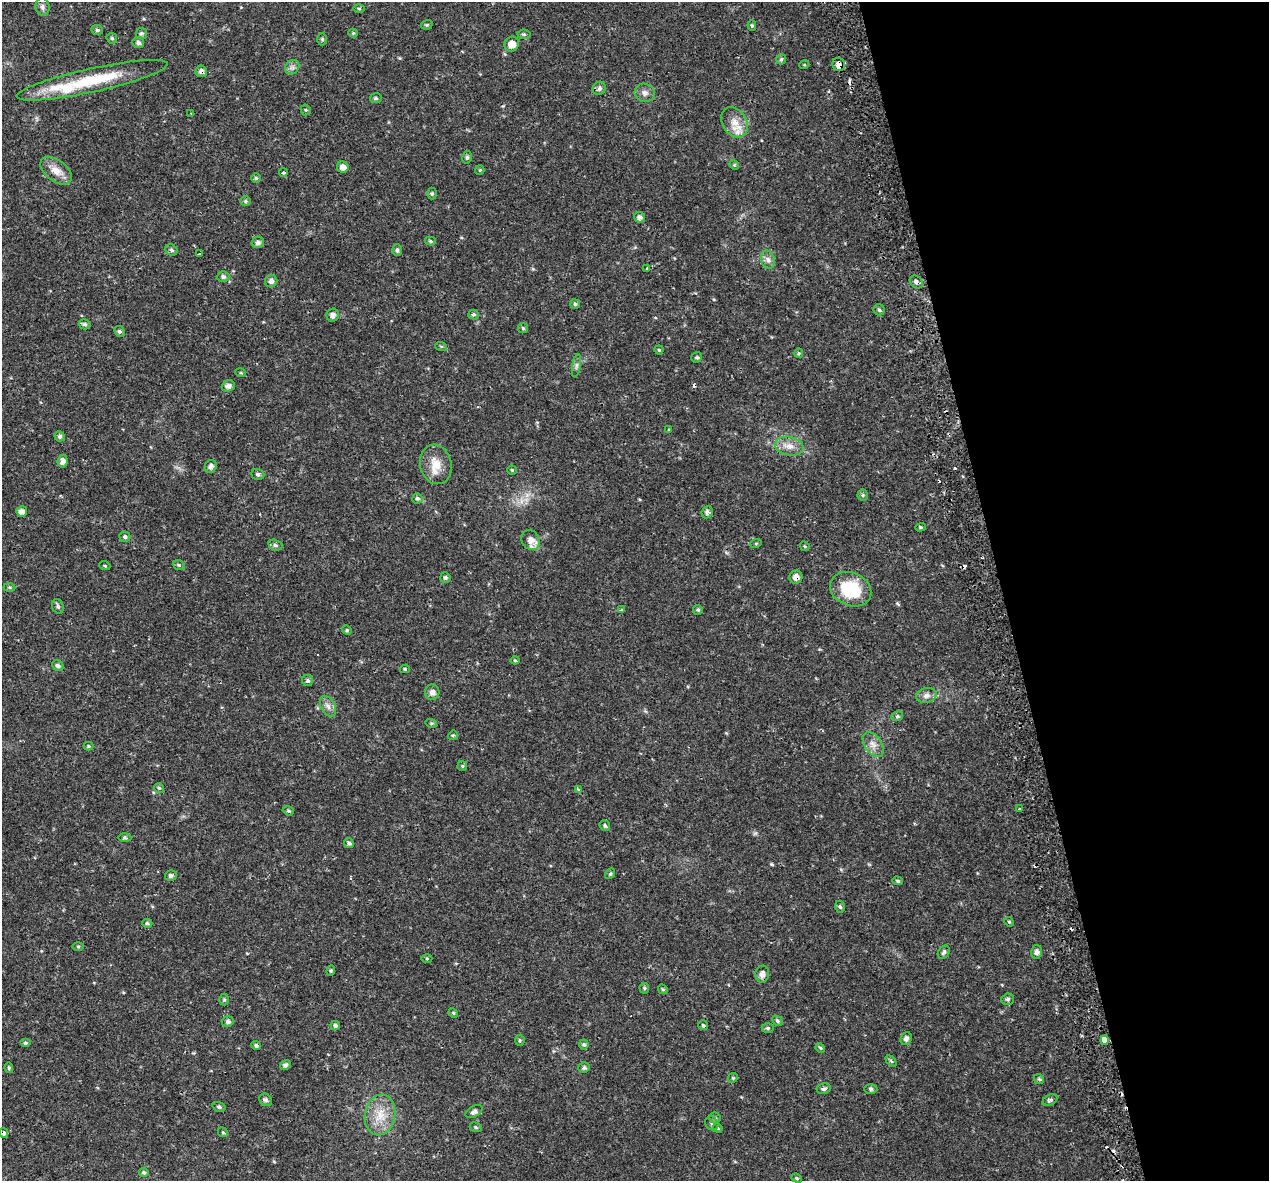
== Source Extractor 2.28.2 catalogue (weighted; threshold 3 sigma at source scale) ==
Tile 12 of 4 x 4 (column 4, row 3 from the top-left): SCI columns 3855-5121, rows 1341-2519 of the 5174 x 4987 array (HDU 1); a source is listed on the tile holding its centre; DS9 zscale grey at full resolution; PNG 1271 x 1183 px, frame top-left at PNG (2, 2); each listed source drawn as its Kron ellipse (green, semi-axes under 4 px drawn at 4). Shown black and unused: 21% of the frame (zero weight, under 2 of 3 exposures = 5% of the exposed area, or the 3 px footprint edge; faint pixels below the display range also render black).
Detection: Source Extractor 2.28.2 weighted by HDU 2 'WHT'; one run over the whole footprint, this tile lists its part. Background 0.0266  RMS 0.0031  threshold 0.0138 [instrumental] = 3 sigma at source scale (4.5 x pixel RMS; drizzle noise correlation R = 1.50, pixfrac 1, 0.0396/0.0396 arcsec/px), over >= 5 px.
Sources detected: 172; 1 too faint to see at this stretch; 12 cosmic-ray / hot-pixel residue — neither listed nor drawn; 3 inside a brighter listed object's ellipse — not listed separately; the other 156 listed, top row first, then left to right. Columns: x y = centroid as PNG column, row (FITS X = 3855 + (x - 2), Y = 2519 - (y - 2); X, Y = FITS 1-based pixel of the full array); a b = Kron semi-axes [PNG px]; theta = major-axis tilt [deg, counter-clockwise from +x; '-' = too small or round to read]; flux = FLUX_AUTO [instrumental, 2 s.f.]
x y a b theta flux
43 7 8 7 - 0.99
359 8 6 4 -1 0.36
427 25 6 4 19 0.43
752 26 5 4 - 0.45
97 30 6 5 - 0.58
353 33 4 4 - 0.31
141 34 5 5 - 0.56
524 34 6 4 -7 0.52
112 38 5 5 - 0.5
322 39 6 5 - 0.49
138 43 6 5 - 0.83
512 44 8 7 - 2.9
781 59 5 5 - 0.56
839 64 7 6 - 2.5
804 65 5 3 - 0.26
292 67 8 6 44 0.94
201 71 6 5 - 1.1
92 80 77 11 12 18
599 88 7 6 - 0.95
645 93 10 9 - 1.5
376 98 5 5 - 0.56
306 110 5 5 - 0.43
191 113 3 3 - 0.31
735 122 16 12 -59 3.7
467 157 6 5 - 0.54
734 165 5 4 - 0.41
343 167 6 5 - 1.6
480 170 5 4 - 0.34
56 171 18 10 -39 3.5
283 173 4 4 - 0.51
256 178 5 5 - 0.45
432 194 6 5 - 0.52
245 201 5 5 - 0.49
639 217 6 5 - 1.2
430 241 5 4 - 0.44
258 242 6 5 - 1
171 250 6 5 - 0.61
397 250 6 4 -89 0.68
199 254 3 3 - 0.42
768 260 9 6 -73 1.2
647 269 4 3 - 1.9
223 277 6 5 - 0.75
271 281 6 6 - 0.92
916 282 7 5 -41 1
575 304 4 4 - 0.51
879 310 6 5 - 0.55
473 314 5 5 - 0.54
333 315 6 6 - 1.1
85 324 6 5 - 0.62
523 328 5 5 - 0.42
119 331 5 5 - 0.6
441 346 6 4 -19 0.37
659 350 4 4 - 0.35
799 353 5 4 - 0.39
697 357 5 5 - 0.59
576 366 12 4 81 0.85
241 373 5 3 - 0.3
228 386 6 5 - 1.4
669 430 3 3 - 0.77
60 436 5 5 - 0.79
789 446 14 9 -10 2.8
63 461 6 5 - 1.5
436 464 20 16 -76 5
211 466 6 5 - 1.2
512 470 4 4 - 0.34
258 474 6 5 - 0.67
863 495 5 5 - 0.49
417 498 5 5 - 0.65
22 511 5 5 - 1.6
707 512 6 5 - 0.86
920 527 5 4 - 0.4
125 537 5 5 - 0.61
531 540 10 8 -56 2.5
756 543 6 3 18 0.31
275 545 7 5 -18 0.66
805 546 5 3 - 0.29
179 565 6 4 -22 0.43
105 566 5 3 - 0.27
796 577 7 6 - 1.5
445 578 5 5 - 0.66
10 587 6 3 0 0.36
851 589 21 16 -24 14
58 606 7 5 -70 0.74
622 610 4 4 - 0.33
698 610 5 5 - 0.47
347 630 5 4 - 0.41
515 660 4 4 - 0.33
58 666 6 5 - 0.81
405 669 5 4 - 0.37
308 680 5 5 - 0.67
432 692 8 7 - 1.4
926 695 10 7 11 1.6
328 706 11 7 -60 1.5
897 716 6 4 21 0.5
431 723 6 3 -17 0.37
453 735 5 4 - 0.35
873 744 14 8 -54 2.1
89 746 5 4 - 0.33
462 766 5 5 - 0.38
159 788 5 5 - 0.42
578 789 3 3 - 0.42
1019 809 3 2 - 0.23
288 811 6 4 -19 0.46
605 826 6 5 - 0.57
125 838 7 4 -1 0.45
349 843 5 4 - 0.77
610 874 6 4 53 0.38
171 875 6 5 - 0.85
898 881 5 4 - 0.47
840 907 6 4 -73 0.57
1009 922 5 4 - 0.36
147 923 5 4 - 0.52
78 946 6 4 0 0.38
944 952 7 5 56 0.84
1037 952 7 5 75 1
427 958 5 3 - 0.3
331 971 5 4 - 0.43
762 974 8 7 - 1.6
644 988 5 5 - 0.46
663 989 5 4 - 0.37
1008 999 6 5 - 0.65
224 1000 6 5 - 0.43
453 1013 5 4 - 0.36
777 1021 6 4 -45 0.52
228 1022 6 5 - 0.84
335 1025 5 4 - 0.61
703 1025 5 5 - 0.44
768 1028 6 5 - 0.52
906 1038 6 5 - 1.1
520 1040 5 5 - 0.42
1105 1040 5 4 - 4.7
25 1043 5 4 - 0.51
584 1044 5 5 - 0.57
256 1046 5 4 - 0.67
820 1048 5 4 - 0.35
891 1061 6 4 -45 0.41
285 1065 5 4 - 0.76
9 1068 5 4 - 0.48
584 1068 6 5 - 0.67
733 1078 5 4 - 0.37
1039 1079 6 4 -44 0.46
824 1089 7 5 11 0.84
871 1089 7 4 -2 0.68
266 1100 7 5 -39 0.88
1050 1100 8 5 29 0.67
219 1107 7 5 -18 0.59
474 1112 9 5 31 1
380 1115 20 15 79 6.2
715 1118 5 5 - 0.58
712 1123 7 6 - 0.79
476 1127 6 4 -23 0.45
718 1128 5 4 - 0.32
223 1132 5 4 - 0.41
4 1133 5 4 - 1.1
144 1172 5 4 - 0.5
797 1178 6 4 -22 0.41
Overlapping masked pixels (flux is a lower limit): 5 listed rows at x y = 839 64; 201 71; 916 282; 796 577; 4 1133